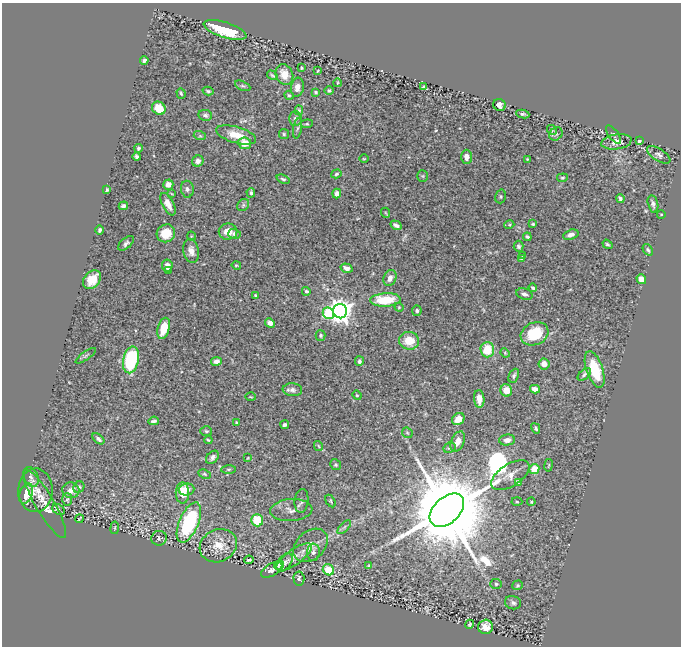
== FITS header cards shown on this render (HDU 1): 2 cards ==
NAXIS1  =                  679
NAXIS2  =                  644

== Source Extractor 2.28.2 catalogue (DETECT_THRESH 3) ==
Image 679 x 644 px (HDU 1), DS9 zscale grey, 1 PNG px = 1 image px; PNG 683 x 648 px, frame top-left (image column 1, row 644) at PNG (2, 3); each listed source drawn as its Kron ellipse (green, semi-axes under 4 px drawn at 4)
Background 1.05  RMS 0.026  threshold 0.0782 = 3 sigma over >= 5 px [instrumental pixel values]
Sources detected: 171; all 171 listed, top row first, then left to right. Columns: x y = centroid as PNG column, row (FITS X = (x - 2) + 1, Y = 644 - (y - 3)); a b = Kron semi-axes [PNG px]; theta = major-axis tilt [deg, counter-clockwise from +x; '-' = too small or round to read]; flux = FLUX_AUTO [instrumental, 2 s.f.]
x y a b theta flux
225 30 22 7 -17 69
144 60 4 3 - 4.4
302 68 3 3 - 2.3
318 71 3 2 - 1.4
284 74 11 8 -67 22
272 75 6 4 -31 2.7
337 83 4 3 - 1.4
243 86 8 4 -25 3.1
297 87 9 6 80 10
423 87 4 3 - 2.8
208 91 5 3 - 2.8
329 91 5 4 - 2.9
315 92 4 3 - 2.3
181 93 5 4 - 2.6
289 95 5 4 - 2.3
499 105 6 6 - 9.9
159 108 7 6 - 32
299 110 5 4 - 2.4
523 114 7 4 -8 3.5
205 115 7 5 -13 3.9
295 119 7 6 - 5.3
307 124 6 4 6 2.4
297 128 10 3 80 3.6
552 130 5 4 - 2.8
284 134 5 5 - 2.4
556 134 7 6 - 4.2
236 135 21 8 -16 29
613 135 11 5 -54 3
200 136 6 4 -18 2.2
639 141 4 3 - 4.3
616 142 15 7 8 14
245 143 6 5 - 23
138 148 4 4 - 3.1
659 155 13 6 -32 6
136 157 4 3 - 4.3
466 157 7 5 89 8.9
364 159 5 3 - 1.5
527 159 3 2 - 1.4
198 161 6 5 - 8.3
336 174 5 4 - 2.5
422 176 6 5 - 2.5
562 178 5 3 - 1.9
283 179 7 4 -22 3.3
168 185 5 5 - 10
187 189 8 6 -82 5
107 190 3 3 - 2.9
251 193 5 4 - 3.5
337 193 5 4 - 10
172 194 4 2 - 1.3
501 196 7 5 75 2.9
620 199 4 3 - 3.7
168 204 12 5 -62 15
653 204 9 5 -76 5.6
243 205 6 5 - 3.7
123 206 5 4 - 5.5
386 213 5 3 - 1.5
661 215 4 3 - 1.7
533 224 3 3 - 2.5
396 225 6 4 -31 6.6
509 225 5 3 - 1.8
100 230 4 3 - 3.7
228 232 9 8 - 19
166 233 9 8 - 30
234 234 6 5 - 5
571 235 8 5 19 8.4
191 236 4 3 - 1.4
527 237 4 3 - 2.7
126 243 9 5 41 5
607 244 5 4 - 2.6
518 246 5 5 - 4
648 250 6 4 -54 3.8
191 251 12 7 -79 13
523 255 3 2 - 1.6
521 258 3 2 - 1.5
167 265 6 5 - 12
236 265 5 2 - 2.1
347 268 6 4 -17 10
168 271 4 3 - 4
390 278 8 6 67 9.3
641 279 5 4 - 19
92 280 10 7 48 28
533 288 4 3 - 3.2
306 291 4 4 - 3.1
524 294 8 5 -18 6.6
256 296 4 4 - 3.2
385 300 15 6 3 67
399 307 4 4 - 1.7
340 311 7 7 - 1500
417 311 5 5 - 3.2
328 313 6 5 - 130
270 323 5 4 - 9.6
164 328 11 6 74 30
535 334 14 11 25 58
321 335 5 5 - 2.6
409 341 10 9 - 34
487 350 7 7 - 46
505 353 5 4 - 1.9
86 356 12 3 35 2.9
131 360 14 7 78 140
217 361 5 4 - 8.1
359 361 5 4 - 4.3
544 364 5 5 - 14
595 369 19 8 -71 61
584 374 8 4 41 3.7
514 376 7 5 66 4.2
535 389 5 4 - 12
292 390 10 6 -6 6.5
506 390 6 6 - 17
357 395 5 4 - 2
251 397 5 2 - 1.4
479 399 9 5 -86 13
458 419 7 5 40 21
154 421 5 3 - 3.3
236 422 3 2 - 1.5
285 425 4 3 - 3.4
536 428 5 3 - 3
206 431 6 5 - 3
407 433 6 4 -43 2.2
98 439 7 4 -40 4.5
208 440 4 3 - 1.9
507 440 8 5 5 9.7
458 442 11 6 65 16
318 446 5 3 - 1.9
449 448 6 5 - 3.3
212 457 7 5 49 5.9
248 458 4 4 - 1.4
336 465 5 5 - 3.3
548 465 6 3 81 1.6
228 469 7 4 1 2.4
534 469 5 5 - 27
204 474 6 4 -27 2.5
510 475 21 11 33 19
31 477 10 7 -65 7.2
518 482 4 4 - 19
79 487 6 5 - 3.7
186 489 8 6 8 9.8
35 490 22 17 87 27
71 490 8 8 - 11
182 493 10 7 89 31
26 494 10 6 71 28
67 499 6 5 - 2.5
302 501 12 7 85 5.7
330 501 7 4 -59 2.4
517 502 5 3 - 1.9
531 502 4 3 - 1.8
45 504 39 9 -60 26
59 509 7 5 -30 3
291 510 21 11 4 16
447 510 20 13 43 40000
80 519 4 2 - 1.5
257 520 6 6 - 66
189 522 21 9 67 170
344 527 8 3 45 3.4
115 528 6 3 82 1.6
159 538 7 7 - 3.6
310 545 19 14 42 21
218 546 19 16 25 30
313 552 9 6 85 6.3
294 557 21 7 36 14
249 560 4 3 - 3.2
284 562 10 6 53 5.2
279 565 5 4 - 4.3
369 566 3 3 - 1.9
272 570 12 6 32 7.4
328 570 6 5 - 45
299 578 7 5 -85 4.7
496 584 6 5 - 3
517 585 5 5 - 2.6
513 603 8 6 -16 5.2
470 624 5 3 - 1.9
486 627 7 7 - 15